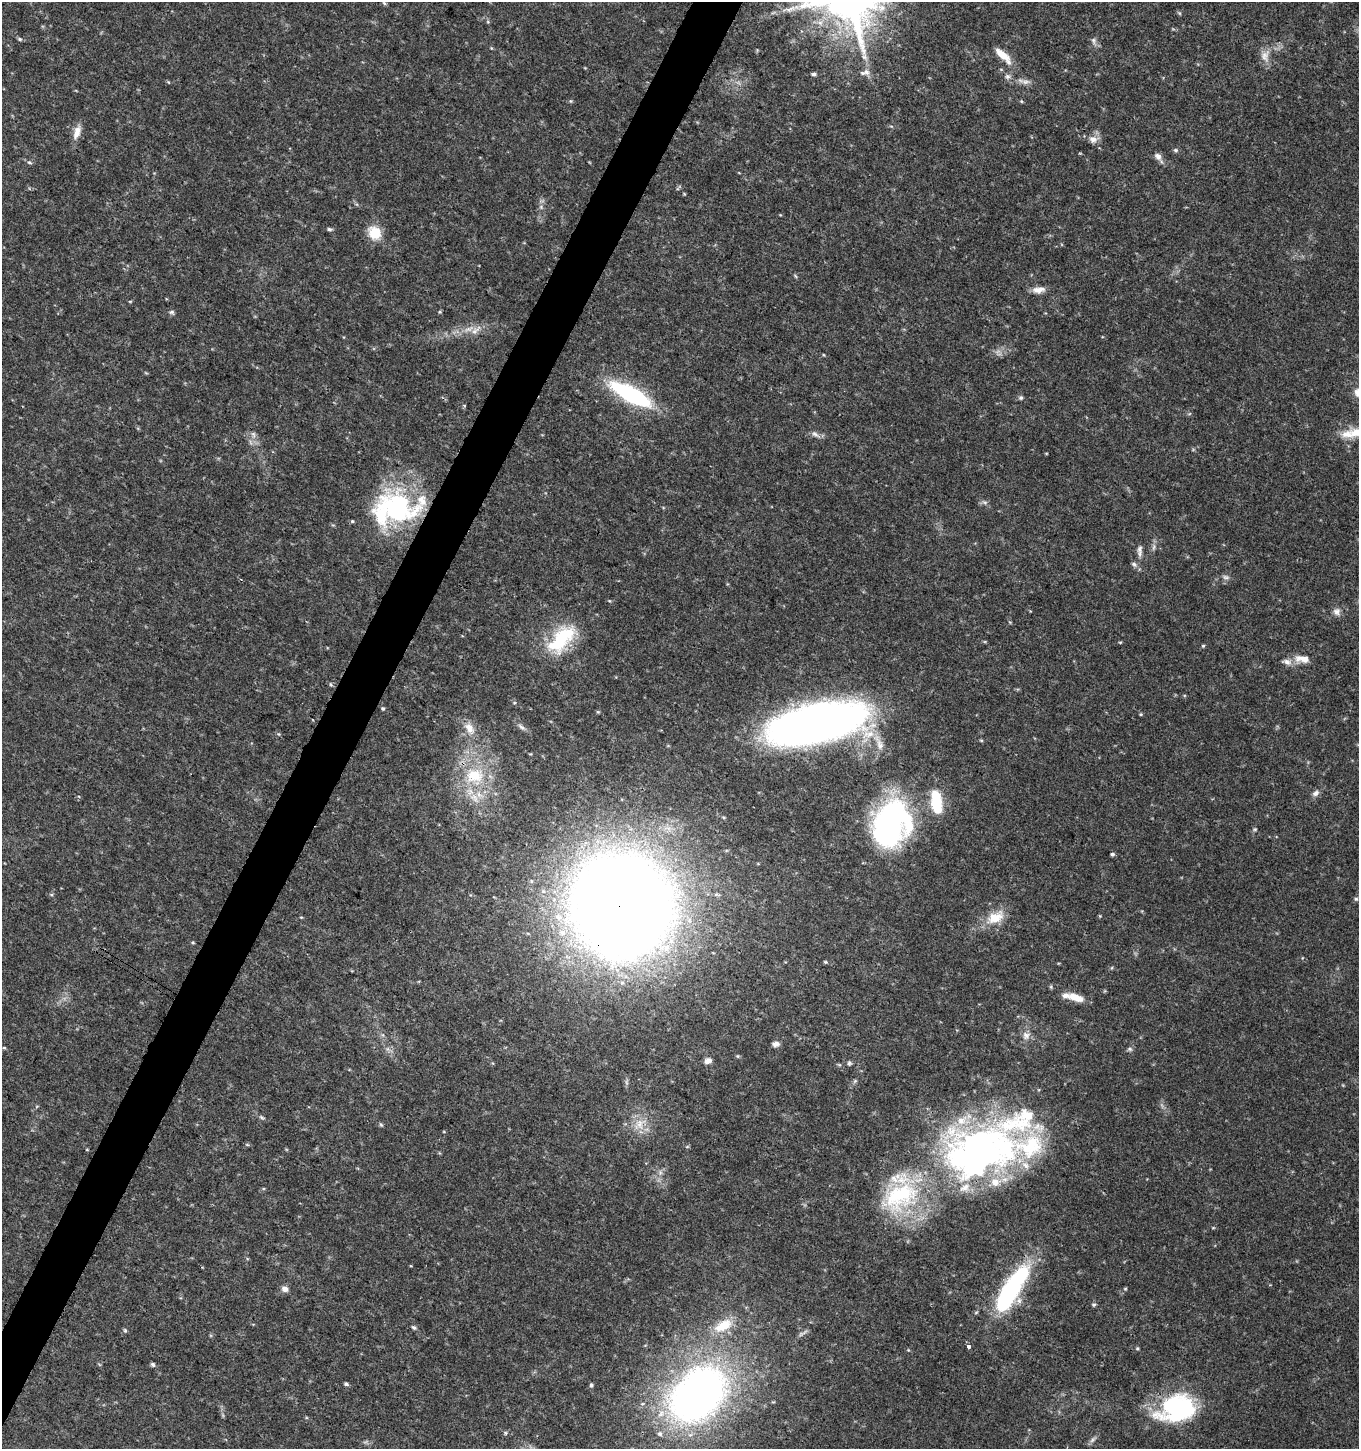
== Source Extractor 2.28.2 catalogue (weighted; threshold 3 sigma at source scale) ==
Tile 7 of 4 x 4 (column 3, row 2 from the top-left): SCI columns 2983-4339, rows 2901-4347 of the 5899 x 5808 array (HDU 1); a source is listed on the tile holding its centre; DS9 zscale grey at full resolution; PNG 1361 x 1451 px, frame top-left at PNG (2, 2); no overlay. Shown black and unused: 3% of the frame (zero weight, under 3 of 4 exposures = <1% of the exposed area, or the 3 px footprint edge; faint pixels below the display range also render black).
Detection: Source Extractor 2.28.2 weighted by HDU 2 'WHT'; one run over the whole footprint, this tile lists its part. Background 0.0293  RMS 0.0033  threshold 0.015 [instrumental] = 3 sigma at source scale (4.5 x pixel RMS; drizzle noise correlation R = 1.50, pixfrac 1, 0.0396/0.0396 arcsec/px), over >= 5 px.
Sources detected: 99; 4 inside a brighter object's white glare — not listed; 8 inside a brighter listed object's ellipse — not listed separately; the other 87 listed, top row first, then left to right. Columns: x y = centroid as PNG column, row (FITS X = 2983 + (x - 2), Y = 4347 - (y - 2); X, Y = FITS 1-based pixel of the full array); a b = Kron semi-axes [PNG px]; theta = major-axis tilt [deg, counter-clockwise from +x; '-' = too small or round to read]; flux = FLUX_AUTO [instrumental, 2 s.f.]
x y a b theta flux
384 3 7 4 -44 0.49
1179 13 6 4 -70 0.41
20 39 6 4 -27 0.53
1093 41 10 5 -80 0.96
1003 55 25 8 -44 4.7
1265 56 17 12 79 3.3
865 72 15 7 14 1.8
814 74 5 4 - 0.74
1007 77 8 6 -16 1
168 82 5 3 - 0.29
1025 82 14 6 -5 1.7
571 101 6 4 -90 0.37
77 132 18 8 70 3.3
1093 139 11 10 - 2.3
1176 150 6 5 - 0.58
1158 156 11 8 -44 1.6
29 162 7 4 -18 0.6
541 207 6 5 - 0.65
329 229 6 4 -15 0.63
375 233 14 12 -43 7.4
1038 290 17 7 5 2.6
172 312 7 5 15 0.68
475 331 13 7 45 2.2
1358 393 12 10 -59 3
631 394 40 12 -28 44
1021 398 6 6 - 0.65
253 434 9 6 -71 1.2
815 434 13 6 -31 1.4
1347 434 25 11 -3 4.6
985 502 8 4 0 0.74
397 508 49 41 -21 45
352 521 5 4 - 0.41
1140 549 10 8 78 1.4
1134 564 9 6 -37 1
1226 577 10 6 -8 0.99
1337 612 10 9 - 1.7
561 639 44 21 47 20
1120 642 5 3 - 0.3
1203 646 5 4 - 0.37
1302 659 20 8 -8 3.6
383 708 5 4 - 0.47
598 712 6 3 -18 0.36
1141 714 5 3 - 0.33
817 723 80 28 13 280
521 727 12 5 -41 1.2
469 728 17 11 -62 3.8
879 743 29 8 -67 5.1
474 776 26 20 5 15
1316 793 10 7 35 1.3
474 798 14 9 -49 3.4
936 802 26 11 -83 13
890 820 44 38 -66 74
1255 829 5 4 - 0.44
1112 854 5 4 - 0.67
1356 899 6 5 - 0.57
622 906 62 59 -60 960
301 917 5 3 - 0.27
995 917 27 15 25 7.2
562 932 10 9 - 2.9
193 943 5 3 - 0.35
825 962 5 4 - 0.4
1075 997 21 8 -19 4.7
1026 1035 12 11 - 2.2
775 1044 9 6 3 1.3
4 1048 6 4 -1 0.41
708 1061 8 6 20 1.5
849 1063 6 5 - 0.61
261 1117 7 4 -31 0.59
1018 1121 299 61 26 130
640 1124 18 10 -75 4.6
247 1144 6 3 -20 0.39
1012 1287 55 19 54 44
285 1289 9 7 -13 1.6
1094 1305 6 5 - 0.56
723 1325 26 13 29 7.9
414 1327 6 5 - 0.67
125 1330 6 4 -70 0.5
968 1347 4 4 - 1.2
1137 1348 5 4 - 0.38
153 1365 6 5 - 0.65
346 1384 6 4 -17 0.63
591 1385 5 4 - 0.52
698 1394 53 37 44 200
1180 1406 40 28 -26 35
505 1433 5 4 - 0.53
660 1434 7 7 - 1.1
1092 1440 10 5 45 1
Overlapping masked pixels (flux is a lower limit): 3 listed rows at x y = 622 906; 1018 1121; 698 1394
Isophote crosses this tile's border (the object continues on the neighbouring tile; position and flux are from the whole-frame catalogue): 1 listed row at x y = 1358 393